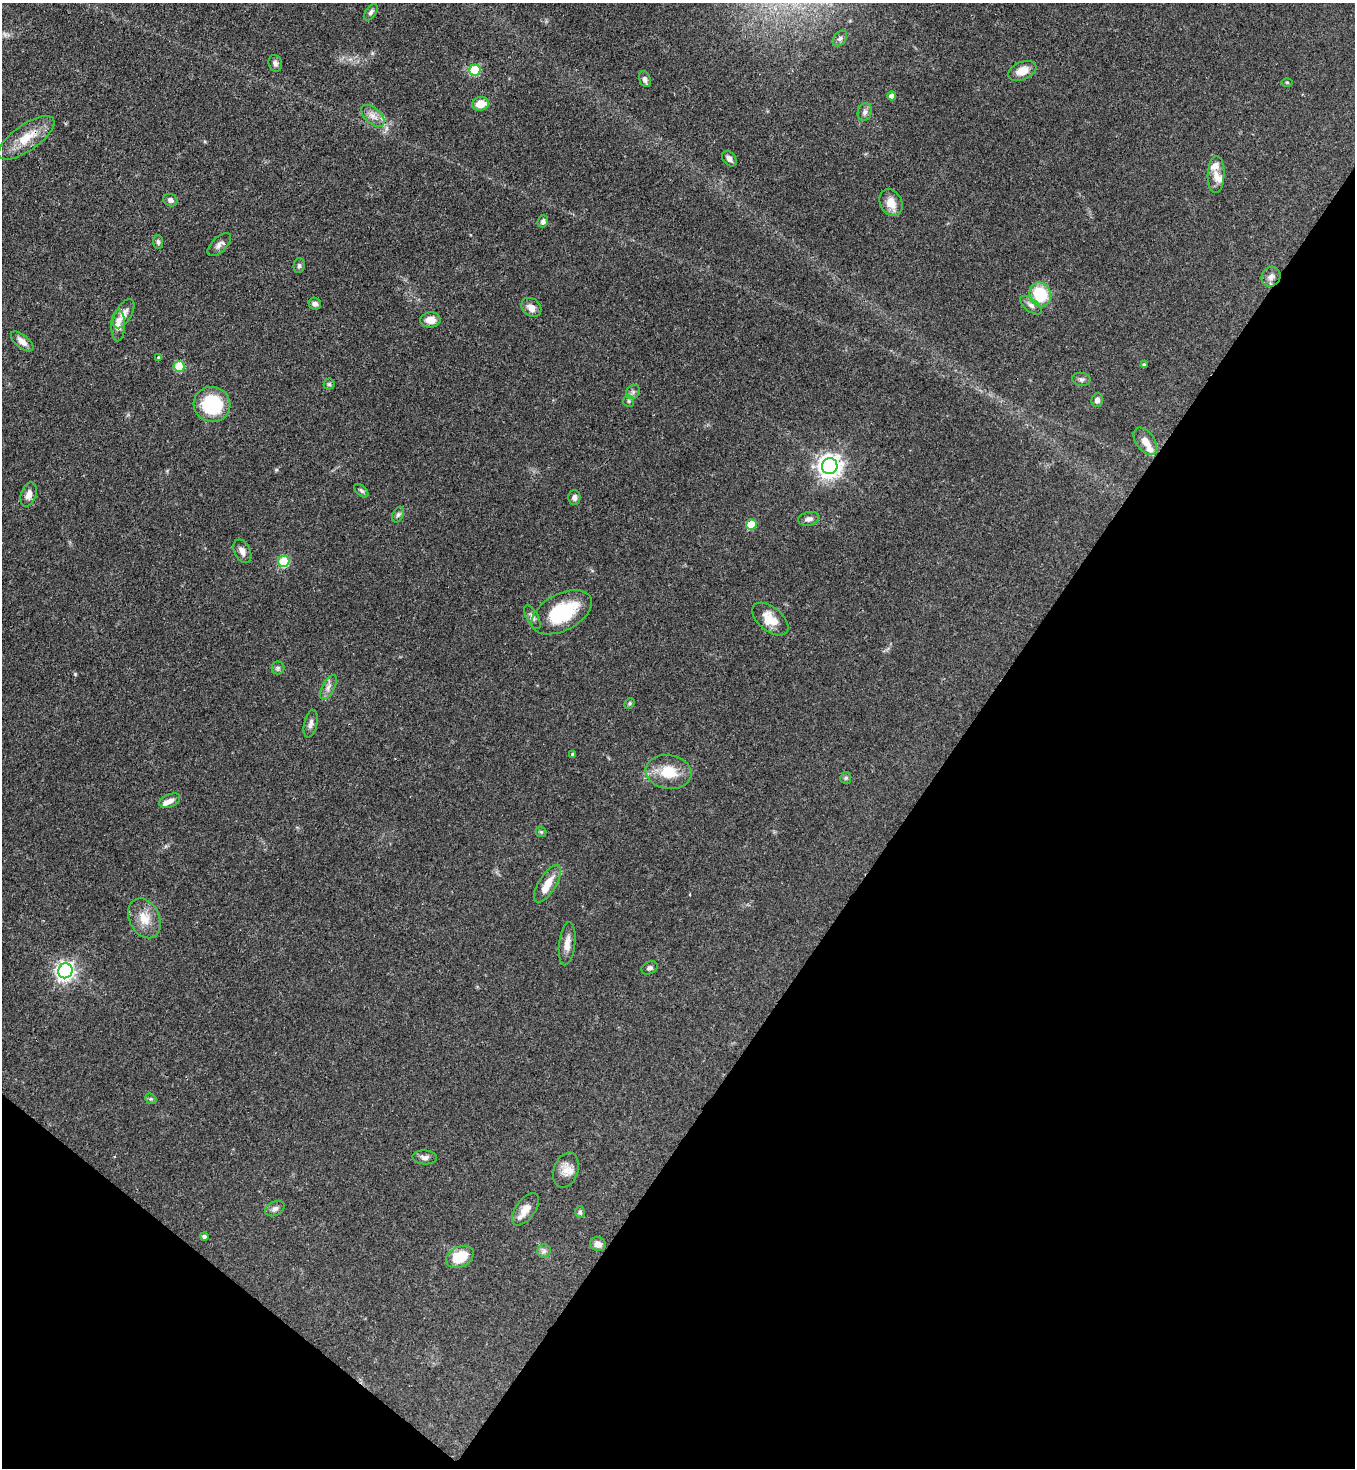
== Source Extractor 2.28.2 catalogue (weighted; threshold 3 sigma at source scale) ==
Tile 15 of 4 x 4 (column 3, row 4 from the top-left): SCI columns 2934-4286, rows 60-1525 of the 6004 x 5982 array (HDU 1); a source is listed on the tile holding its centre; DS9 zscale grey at full resolution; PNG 1357 x 1470 px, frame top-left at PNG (2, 3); each listed source drawn as its Kron ellipse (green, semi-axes under 4 px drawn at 4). Shown black and unused: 34% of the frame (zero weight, under 3 of 4 exposures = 7% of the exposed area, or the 3 px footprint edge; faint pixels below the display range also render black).
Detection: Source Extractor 2.28.2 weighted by HDU 2 'WHT'; one run over the whole footprint, this tile lists its part. Background 0.0862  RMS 0.0038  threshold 0.0173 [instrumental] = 3 sigma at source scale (4.5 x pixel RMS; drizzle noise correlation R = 1.50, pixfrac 1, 0.05/0.05 arcsec/px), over >= 5 px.
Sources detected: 81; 6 inside a brighter listed object's ellipse — not listed separately; the other 75 listed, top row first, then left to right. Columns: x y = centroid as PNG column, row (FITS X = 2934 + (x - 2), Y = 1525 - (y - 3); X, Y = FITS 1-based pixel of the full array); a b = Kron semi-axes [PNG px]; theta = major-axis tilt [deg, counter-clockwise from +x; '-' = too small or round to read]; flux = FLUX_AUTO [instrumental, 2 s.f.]
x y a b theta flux
371 12 9 5 54 1.2
840 39 9 6 49 1.2
275 63 8 6 -72 1.3
475 70 5 5 - 25
1022 71 15 9 23 4.9
645 79 8 5 -68 1.5
1287 82 5 3 - 0.39
892 96 4 4 - 2
480 104 8 6 10 6.2
865 112 9 7 77 1.5
373 116 14 7 -41 2.7
26 138 33 13 35 8.9
729 159 9 6 -47 1.6
1216 174 18 8 88 3.7
170 200 7 6 - 1.2
891 203 14 11 -62 4.4
543 221 6 5 - 1.3
158 242 7 5 -90 0.74
219 244 15 7 45 1.7
299 266 7 5 89 0.81
1271 277 10 9 - 2
1040 295 12 10 -67 17
315 304 6 6 - 1.6
1031 305 12 6 -37 1.6
531 307 11 8 -39 2.9
124 314 16 8 60 3.2
430 320 10 7 3 3.6
118 326 15 7 89 3.9
22 341 13 6 -40 2.7
158 357 4 4 - 0.79
1144 365 4 3 - 0.83
179 366 5 5 - 17
1081 379 9 6 -9 1.2
329 384 5 5 - 0.64
633 392 7 6 - 1.1
1097 400 7 5 75 1.6
629 401 6 5 - 0.68
212 404 18 17 - 23
1145 441 15 9 -53 3.6
830 466 8 7 - 300
361 491 8 5 -44 0.89
29 494 12 7 71 2.6
574 497 7 6 - 1.2
398 515 8 5 63 0.89
809 519 11 6 11 1.7
751 525 5 5 - 13
242 551 12 8 -64 2.3
284 561 5 5 - 27
562 612 32 18 27 23
532 617 13 6 -61 1.3
770 619 21 12 -39 6.8
278 668 6 6 - 0.83
328 687 13 6 62 2
629 703 6 5 - 0.59
311 724 14 6 77 1.7
573 754 3 3 - 0.76
669 772 23 17 -10 10
846 778 6 5 - 0.65
170 801 11 6 24 2.1
541 832 5 5 - 0.54
547 884 21 8 58 5.5
144 918 21 15 -64 6.6
567 944 21 8 83 3.6
650 968 8 6 27 1.1
65 971 7 7 - 160
151 1099 6 4 -41 0.58
425 1157 12 7 -3 1.8
566 1170 18 12 70 4.2
275 1209 10 6 27 1.4
526 1209 19 9 54 4.5
580 1212 6 5 - 0.72
204 1236 4 4 - 0.94
598 1244 8 7 - 2.3
544 1251 7 7 - 1.2
460 1257 15 10 26 10
Overlapping masked pixels (flux is a lower limit): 1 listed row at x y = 26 138